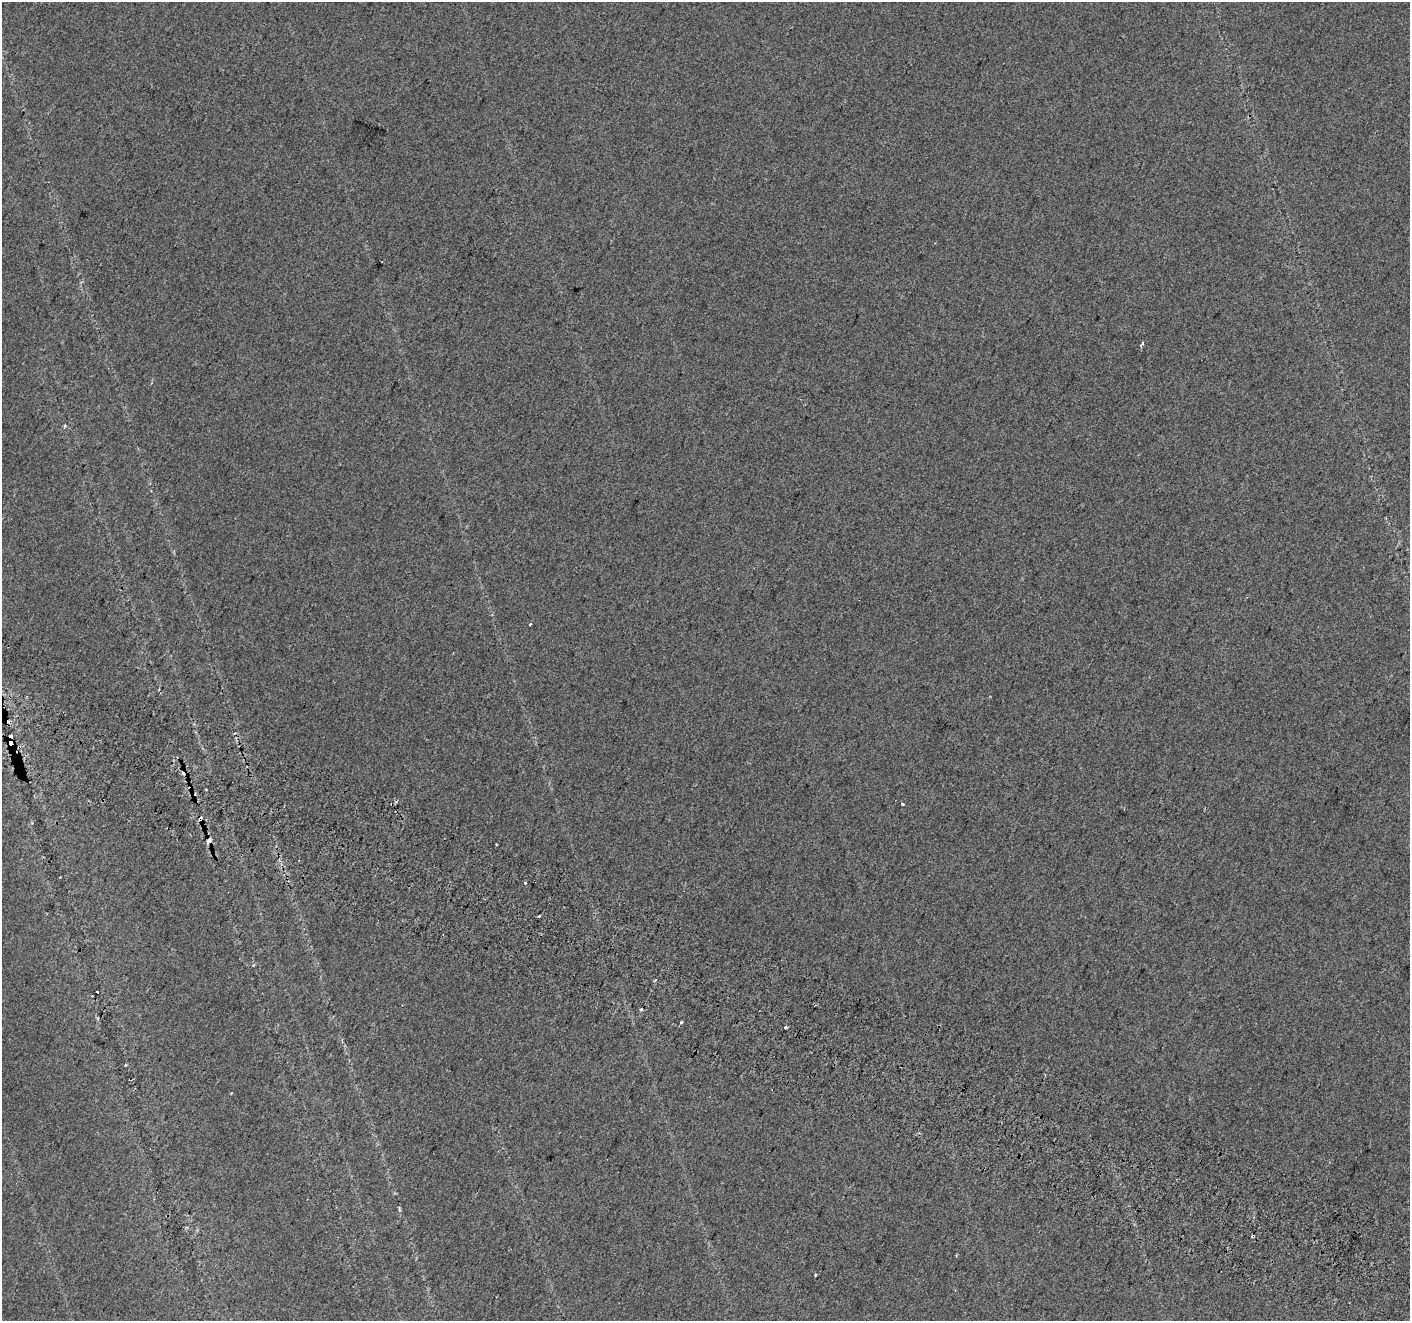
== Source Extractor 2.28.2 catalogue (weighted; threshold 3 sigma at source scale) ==
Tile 6 of 4 x 4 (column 2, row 2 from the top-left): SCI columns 1426-2833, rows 2885-4203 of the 5675 x 5835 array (HDU 1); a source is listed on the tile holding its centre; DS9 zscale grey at full resolution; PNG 1412 x 1323 px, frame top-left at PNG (2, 2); no overlay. Shown black and unused: <1% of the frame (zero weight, under 2 of 3 exposures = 2% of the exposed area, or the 3 px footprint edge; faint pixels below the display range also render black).
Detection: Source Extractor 2.28.2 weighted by HDU 2 'WHT'; one run over the whole footprint, this tile lists its part. Background 0.0289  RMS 0.012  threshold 0.0525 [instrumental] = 3 sigma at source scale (4.5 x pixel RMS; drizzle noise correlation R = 1.50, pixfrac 1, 0.0396/0.0396 arcsec/px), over >= 5 px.
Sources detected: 23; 7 cosmic-ray / hot-pixel residue — not listed; the other 16 listed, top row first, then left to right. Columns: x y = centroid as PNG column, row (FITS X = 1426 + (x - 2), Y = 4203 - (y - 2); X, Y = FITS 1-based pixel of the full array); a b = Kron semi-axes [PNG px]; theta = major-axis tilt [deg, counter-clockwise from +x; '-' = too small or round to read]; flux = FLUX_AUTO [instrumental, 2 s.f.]
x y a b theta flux
1142 343 4 2 - 3.3
65 425 4 4 - 1.5
530 624 3 3 - 1.5
206 789 3 3 - 2.3
193 795 6 4 20 2.3
902 804 3 3 - 3.3
201 818 7 5 90 6.6
209 840 8 5 63 5.5
496 844 3 2 - 1.7
60 877 3 2 - 0.98
525 883 3 3 - 3.6
655 980 3 3 - 1.7
682 1022 3 3 - 1.6
786 1027 3 3 - 10
125 1065 4 3 - 1.1
815 1275 3 3 - 4.8
Overlapping masked pixels (flux is a lower limit): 3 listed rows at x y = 193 795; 201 818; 209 840